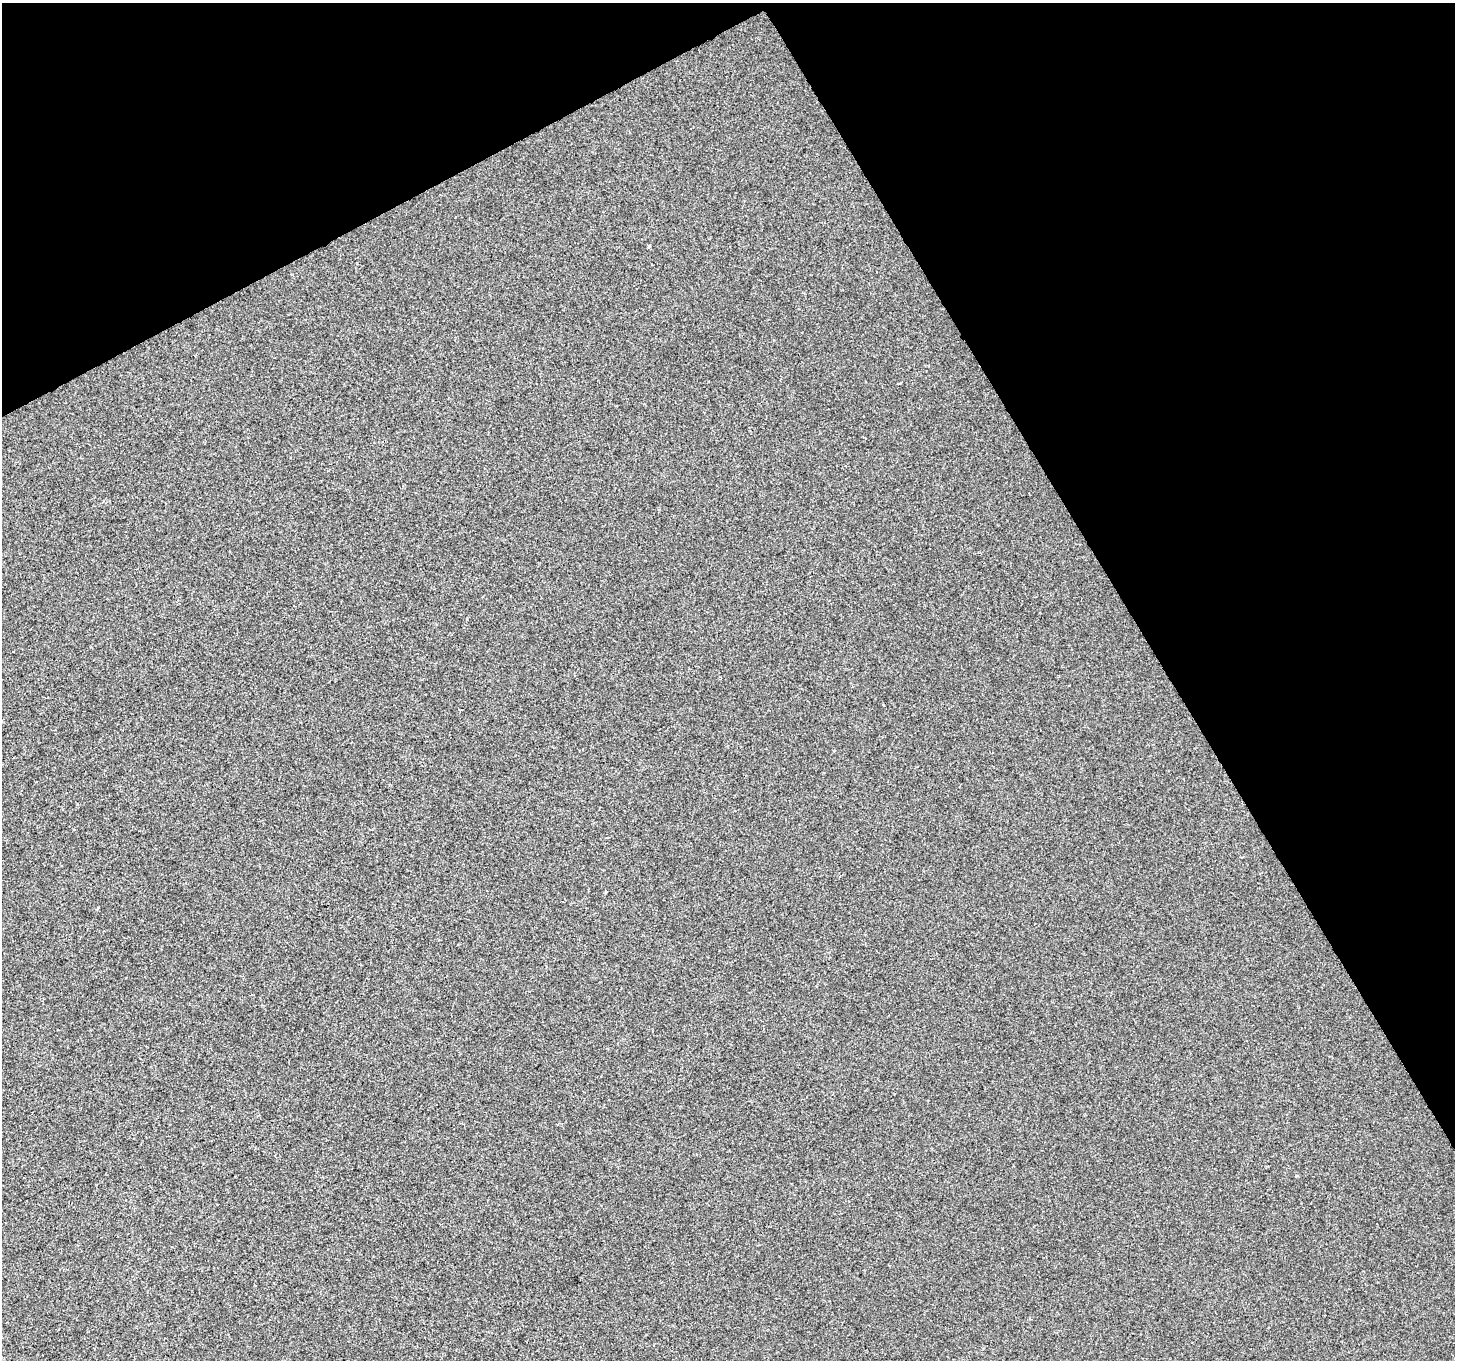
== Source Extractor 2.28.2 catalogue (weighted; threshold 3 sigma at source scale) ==
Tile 3 of 4 x 4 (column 3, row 1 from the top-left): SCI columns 2910-4362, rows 4244-5601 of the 5816 x 5708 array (HDU 1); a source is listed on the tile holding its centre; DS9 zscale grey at full resolution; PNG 1457 x 1362 px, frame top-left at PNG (2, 3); no overlay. Shown black and unused: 28% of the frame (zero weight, under 2 of 3 exposures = <1% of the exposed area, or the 3 px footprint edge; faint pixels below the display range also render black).
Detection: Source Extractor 2.28.2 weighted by HDU 2 'WHT'; one run over the whole footprint, this tile lists its part. Background 4.91e-04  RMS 0.0045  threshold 0.0201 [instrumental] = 3 sigma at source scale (4.5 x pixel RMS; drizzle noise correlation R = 1.50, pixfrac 1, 0.0396/0.0396 arcsec/px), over >= 5 px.
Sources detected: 4; all 4 listed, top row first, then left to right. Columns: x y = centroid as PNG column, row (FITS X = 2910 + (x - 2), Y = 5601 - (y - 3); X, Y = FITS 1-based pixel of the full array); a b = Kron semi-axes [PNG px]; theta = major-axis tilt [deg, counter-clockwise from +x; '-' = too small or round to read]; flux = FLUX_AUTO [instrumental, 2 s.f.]
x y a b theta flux
649 247 3 3 - 1.1
883 705 3 2 - 0.56
834 750 3 2 - 0.31
1297 1176 3 2 - 0.81